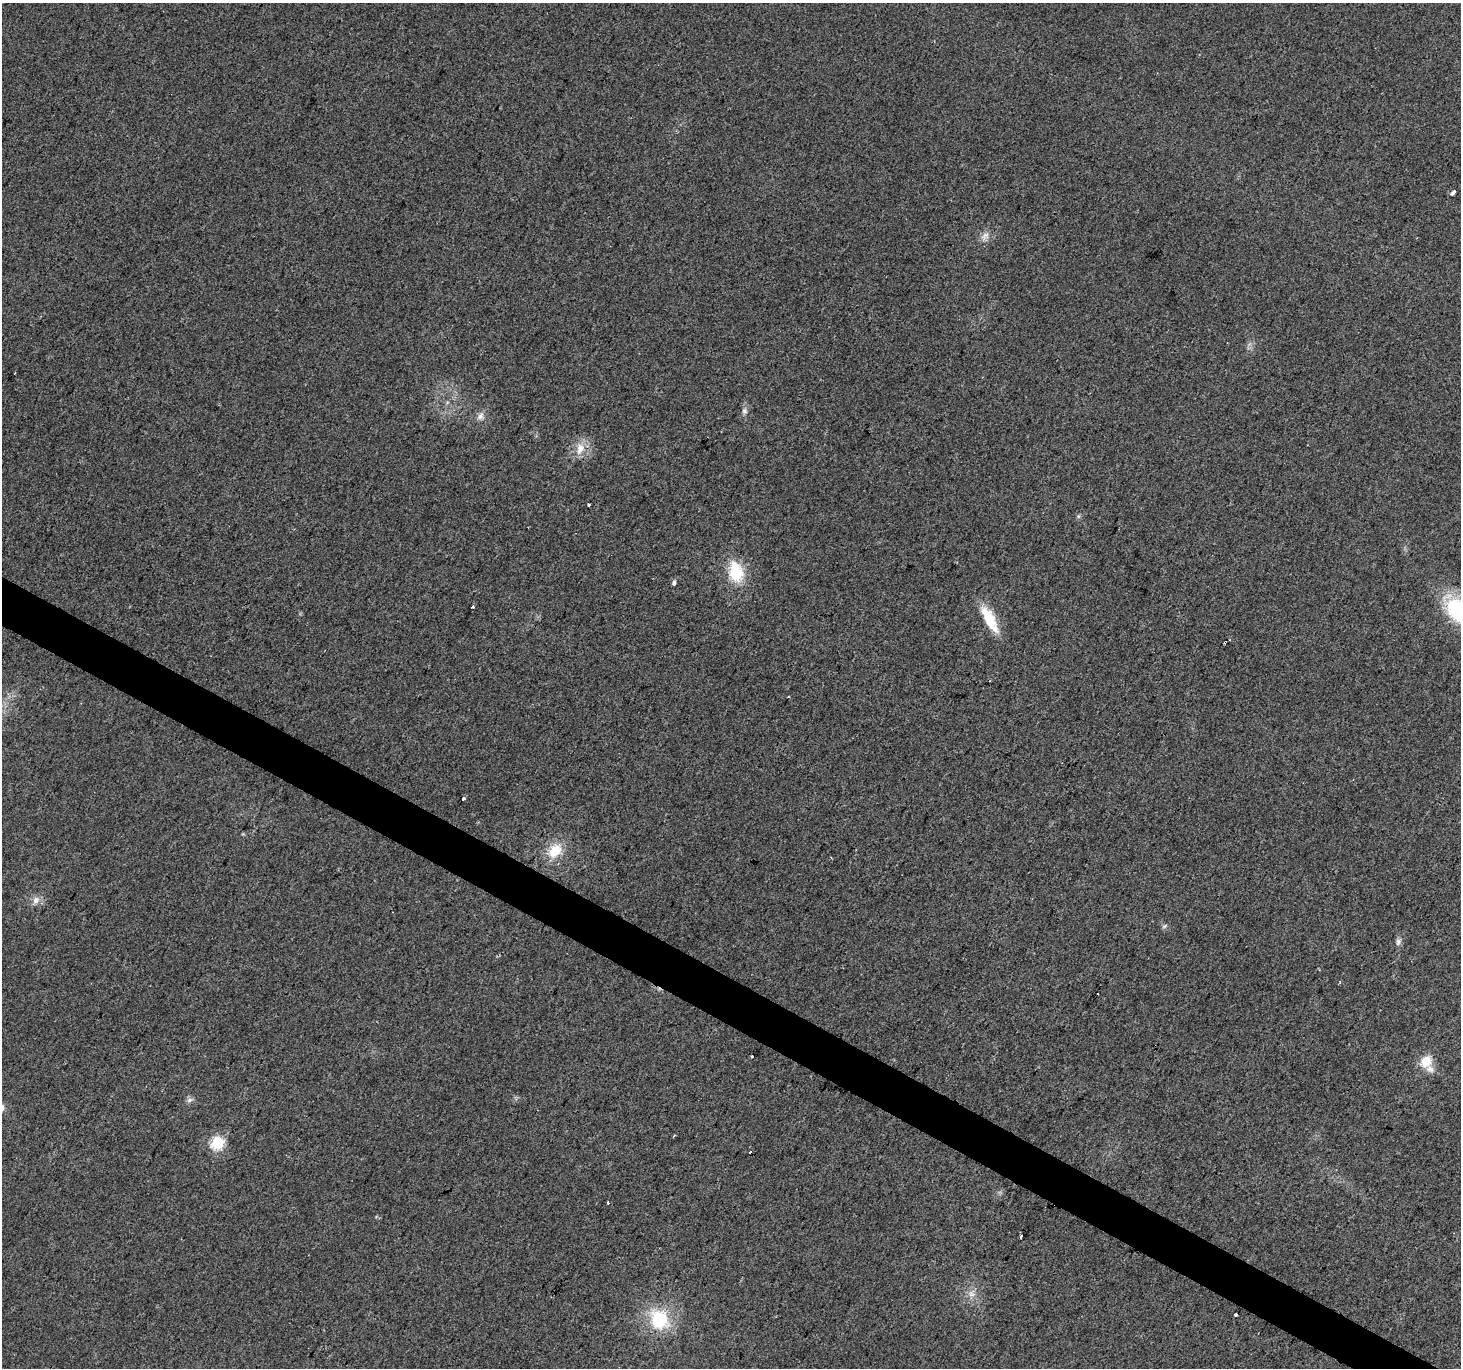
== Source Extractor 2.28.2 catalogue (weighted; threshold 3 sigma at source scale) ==
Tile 6 of 4 x 4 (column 2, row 2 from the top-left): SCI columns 1463-2921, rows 2994-4359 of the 5838 x 5918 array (HDU 1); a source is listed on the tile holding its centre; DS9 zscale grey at full resolution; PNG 1463 x 1370 px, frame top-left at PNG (2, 3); no overlay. Shown black and unused: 3% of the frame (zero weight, under 2 of 3 exposures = <1% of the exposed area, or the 3 px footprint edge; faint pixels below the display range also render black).
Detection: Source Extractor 2.28.2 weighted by HDU 2 'WHT'; one run over the whole footprint, this tile lists its part. Background 0.023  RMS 0.0079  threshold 0.0354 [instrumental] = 3 sigma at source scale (4.5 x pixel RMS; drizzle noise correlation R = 1.50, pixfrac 1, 0.0396/0.0396 arcsec/px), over >= 5 px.
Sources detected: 31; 2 cosmic-ray / hot-pixel residue — not listed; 1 inside a brighter listed object's ellipse — not listed separately; the other 28 listed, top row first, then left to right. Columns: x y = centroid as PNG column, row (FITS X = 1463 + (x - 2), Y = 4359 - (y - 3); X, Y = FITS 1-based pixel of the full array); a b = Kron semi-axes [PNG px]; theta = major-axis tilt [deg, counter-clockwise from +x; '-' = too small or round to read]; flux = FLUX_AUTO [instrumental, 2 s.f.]
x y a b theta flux
1452 193 4 3 - 8.8
985 235 12 7 33 4.2
744 411 8 7 - 2.8
480 416 11 8 55 4.3
580 449 18 12 78 11
589 505 4 3 - 1.8
1078 516 6 4 -72 1.2
736 572 29 17 -76 29
674 582 6 4 80 2.1
473 607 3 3 - 2.8
1459 610 33 22 -45 62
989 619 34 11 -61 25
1225 642 3 3 - 2
463 799 3 3 - 3.5
555 851 20 14 51 20
36 900 10 9 - 5
1164 926 7 5 32 1.5
1398 942 10 6 67 2.8
752 1056 3 2 - 1.9
1426 1061 16 13 53 13
189 1100 9 6 27 2.5
674 1135 4 3 - 0.78
217 1143 6 6 - 96
607 1203 3 3 - 3.8
1021 1236 5 3 - 2.7
971 1294 10 8 -34 4.6
1235 1315 3 3 - 4
659 1319 24 21 -57 44
Overlapping masked pixels (flux is a lower limit): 1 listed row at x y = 1225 642
Isophote crosses this tile's border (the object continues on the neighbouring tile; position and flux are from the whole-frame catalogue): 1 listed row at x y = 1459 610